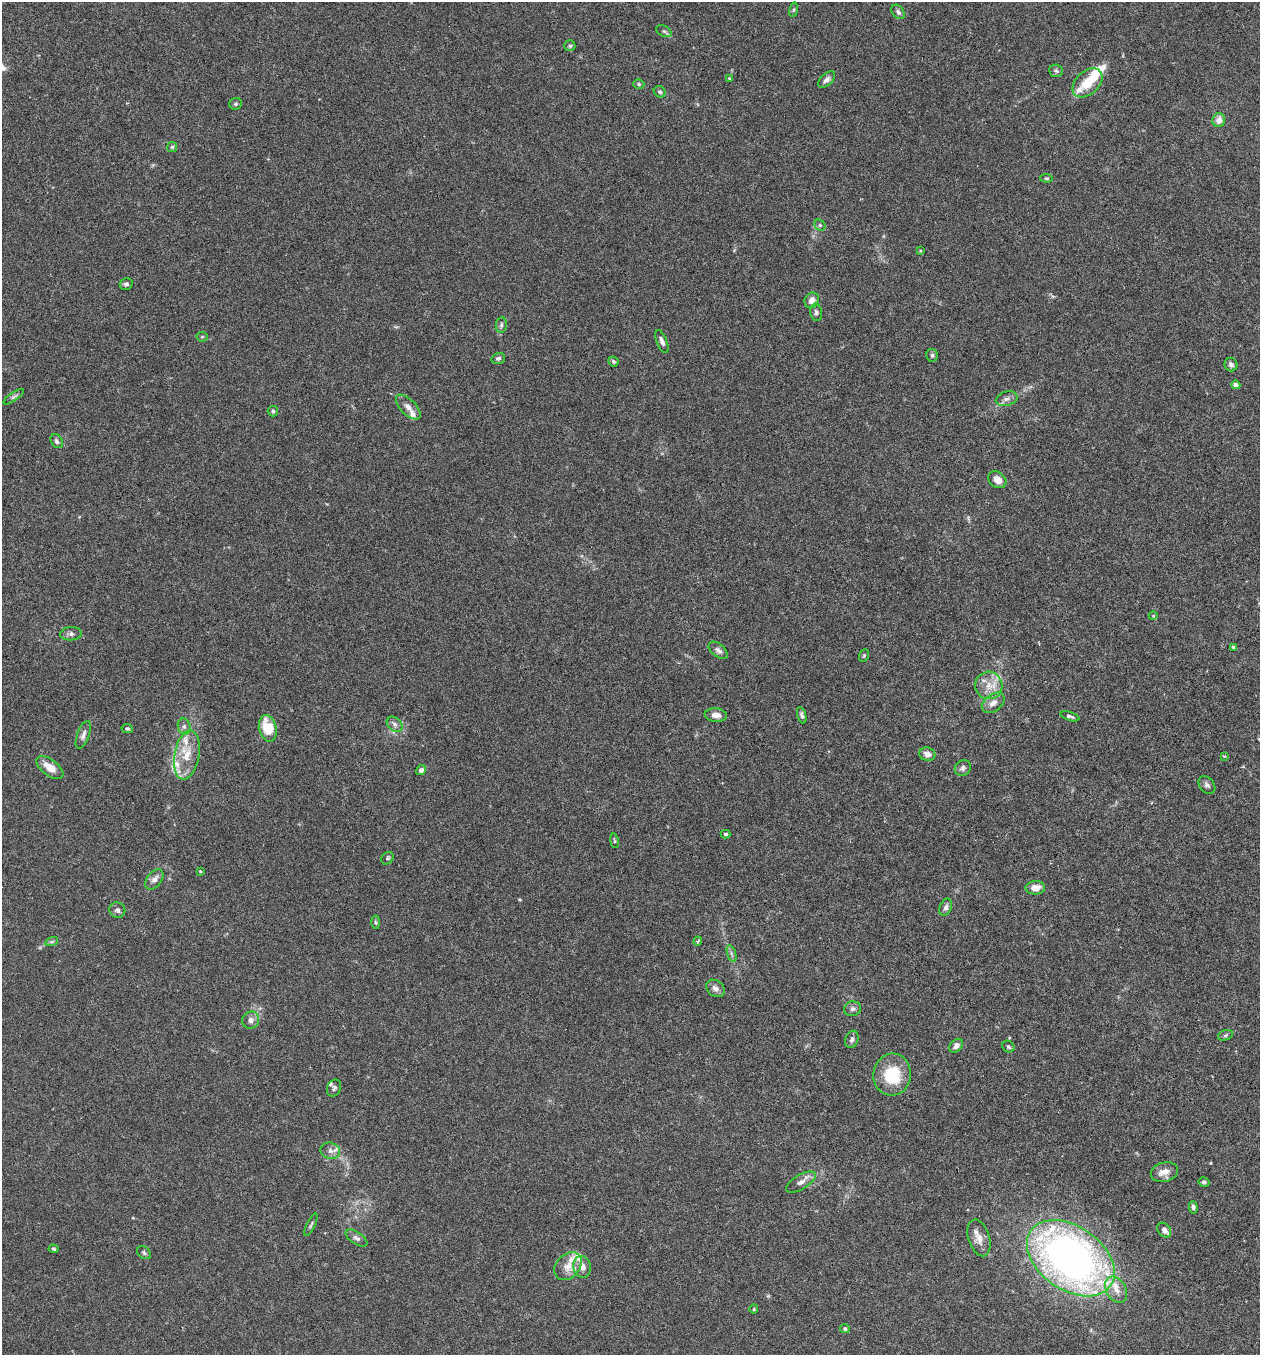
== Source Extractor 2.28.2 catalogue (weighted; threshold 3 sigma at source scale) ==
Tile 6 of 4 x 4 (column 2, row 2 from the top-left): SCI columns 1450-2707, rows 2737-4089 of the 5545 x 5467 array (HDU 1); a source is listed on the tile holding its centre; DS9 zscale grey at full resolution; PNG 1262 x 1357 px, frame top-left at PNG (2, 2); each listed source drawn as its Kron ellipse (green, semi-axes under 4 px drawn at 4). Nothing masked; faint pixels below the display range render black.
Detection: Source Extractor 2.28.2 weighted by HDU 2 'WHT'; one run over the whole footprint, this tile lists its part. Background 0.0176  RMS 0.002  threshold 0.00801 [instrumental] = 3 sigma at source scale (4.09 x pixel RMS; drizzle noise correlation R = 1.36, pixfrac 0.8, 0.05/0.05 arcsec/px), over >= 5 px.
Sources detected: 106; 1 inside a brighter object's white glare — neither listed nor drawn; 12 inside a brighter listed object's ellipse — not listed separately; the other 93 listed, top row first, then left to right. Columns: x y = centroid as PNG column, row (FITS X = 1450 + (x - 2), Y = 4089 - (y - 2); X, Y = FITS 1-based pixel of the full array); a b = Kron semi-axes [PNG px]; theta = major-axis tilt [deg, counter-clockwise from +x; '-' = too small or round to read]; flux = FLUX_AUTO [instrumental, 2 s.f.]
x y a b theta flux
794 10 7 4 81 0.25
898 12 8 5 -49 0.57
664 31 8 5 -29 0.4
570 46 5 5 - 0.3
1056 71 7 6 - 0.42
729 78 4 3 - 0.16
827 80 10 5 43 0.71
1087 83 17 11 43 3.6
639 84 6 4 -17 0.29
660 92 6 5 - 0.37
236 104 6 5 - 0.32
1219 120 7 6 - 1.4
172 147 5 5 - 0.29
1046 178 6 4 -6 0.22
820 225 6 5 - 0.29
920 251 4 3 - 0.18
126 284 6 5 - 0.46
812 300 8 6 60 1.1
816 312 8 6 -81 0.5
501 325 8 5 81 0.42
202 337 5 5 - 0.21
662 341 12 5 -69 0.78
932 355 6 5 - 0.4
498 358 7 5 17 0.44
613 361 5 4 - 0.32
1231 364 7 6 - 0.59
1236 385 4 4 - 0.95
14 397 12 4 35 0.48
1007 399 11 7 16 0.82
408 407 15 7 -45 1.1
273 411 5 5 - 0.32
57 441 7 5 -58 0.52
997 480 10 7 -38 1.5
1153 616 4 3 - 0.14
71 634 11 6 3 0.63
1233 647 3 3 - 0.25
718 650 11 6 -39 0.68
864 656 6 4 69 0.24
989 685 14 13 - 2.5
993 703 13 8 38 1.2
716 715 11 7 -6 1.3
802 715 8 4 -73 0.4
1070 716 10 3 -18 0.46
395 724 9 6 -43 0.61
184 726 8 6 -74 0.57
127 728 6 4 -9 0.31
268 728 13 8 -76 5.4
83 735 14 6 69 0.87
927 754 8 6 -19 1
187 755 25 12 79 3.9
1224 756 3 3 - 0.19
50 768 15 8 -37 2.5
963 768 8 7 - 0.54
421 770 5 4 - 0.72
1207 785 10 7 -50 0.61
725 834 5 3 - 0.33
614 841 7 3 -81 0.21
387 858 7 5 46 0.32
200 871 3 3 - 0.29
154 879 12 7 52 0.94
1035 888 10 7 3 1.6
946 907 9 6 65 0.53
117 910 8 7 - 0.57
375 922 6 4 -88 0.3
52 941 6 4 19 0.28
698 941 5 3 - 0.28
731 953 8 4 -72 0.42
715 988 10 7 -38 0.94
853 1009 8 7 - 0.55
251 1020 9 8 - 0.79
1225 1035 8 5 20 0.35
852 1039 9 6 67 0.61
956 1046 8 5 46 0.77
1008 1047 6 5 - 0.38
892 1075 21 18 83 7.5
334 1088 9 7 64 0.44
330 1151 10 8 -20 0.87
1164 1172 14 9 14 1.6
801 1182 16 7 31 1.1
1204 1182 5 4 - 0.34
1193 1207 6 4 -85 0.41
311 1225 12 3 64 0.31
1164 1230 8 6 -50 1.1
357 1238 12 6 -33 0.7
979 1238 19 10 -72 1.8
53 1249 5 4 - 0.26
144 1253 8 5 -38 0.37
1071 1258 48 32 -35 120
568 1266 16 11 48 2
582 1267 11 8 -80 1.2
1116 1290 14 10 -58 1.9
754 1309 4 4 - 0.18
845 1329 5 4 - 0.36